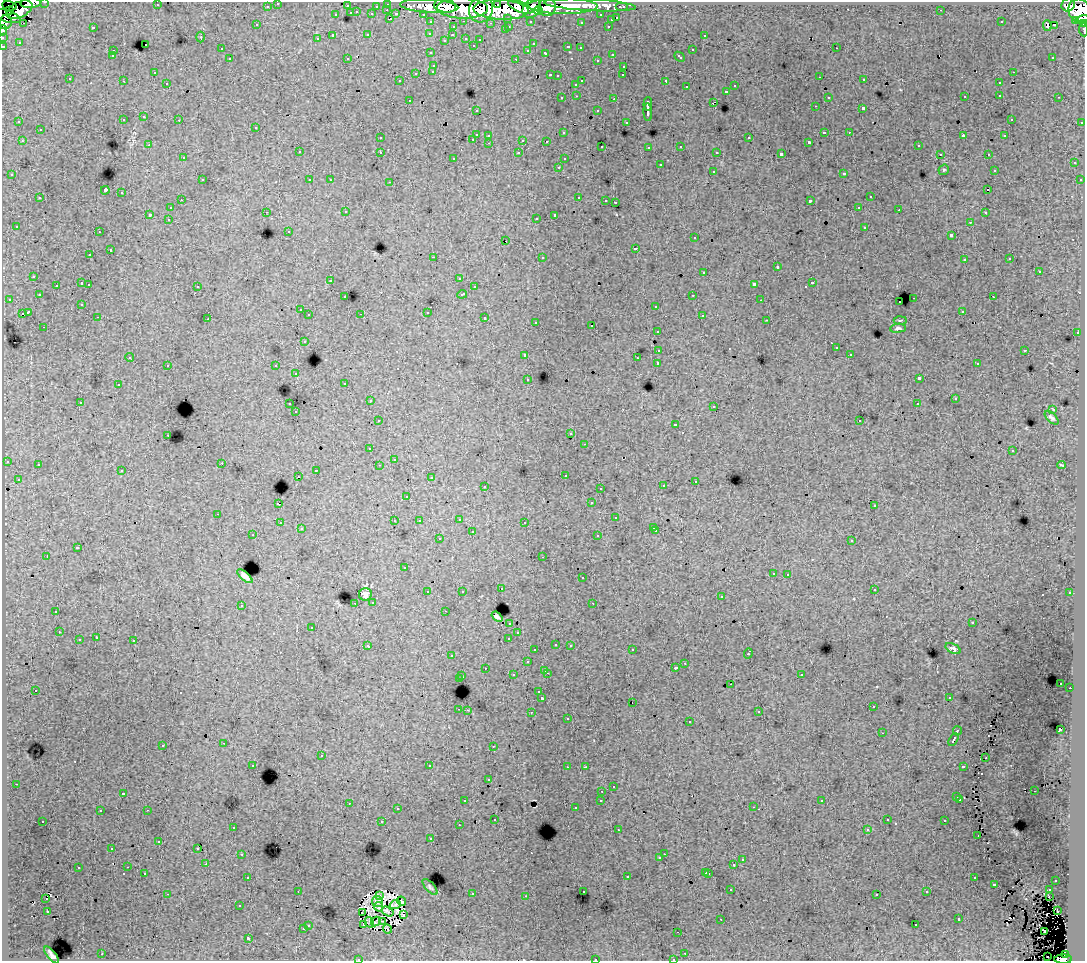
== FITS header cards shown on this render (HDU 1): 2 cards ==
NAXIS1  =                 1083
NAXIS2  =                  959

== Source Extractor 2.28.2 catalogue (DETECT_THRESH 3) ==
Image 1083 x 959 px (HDU 1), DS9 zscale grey, 1 PNG px = 1 image px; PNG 1087 x 963 px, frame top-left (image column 1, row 959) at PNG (2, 2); each listed source drawn as its Kron ellipse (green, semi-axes under 4 px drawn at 4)
Background 166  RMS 1.2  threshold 3.67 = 3 sigma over >= 5 px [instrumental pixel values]
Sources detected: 524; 8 with non-positive FLUX_AUTO (blend fragments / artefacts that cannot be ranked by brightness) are neither listed nor drawn; of the other 516, the 500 brightest by FLUX_AUTO listed and drawn (16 fainter detections omitted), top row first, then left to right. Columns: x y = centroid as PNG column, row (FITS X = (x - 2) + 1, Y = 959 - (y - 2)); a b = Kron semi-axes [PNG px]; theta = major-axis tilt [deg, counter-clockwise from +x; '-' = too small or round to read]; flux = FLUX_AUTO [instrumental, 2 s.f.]
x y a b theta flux
45 2 3 2 - 4200
31 3 10 5 4 47000
278 3 3 3 - 3200
388 4 3 3 - 6000
498 4 4 3 - 53000
157 5 3 2 - 120
590 5 46 6 -3 140000
1068 5 7 6 - 100000
9 6 7 4 -12 10000
267 6 3 3 - 2000
347 6 3 3 - 1300
376 6 3 2 - 1600
429 6 29 7 -3 200000
445 6 11 7 -9 210000
563 6 35 8 -1 330000
520 7 13 5 -22 190000
547 7 9 8 - 220000
622 7 6 3 0 4300
462 8 25 10 -2 410000
532 8 10 8 54 210000
481 9 13 11 67 230000
10 10 4 3 - 12000
19 10 14 7 26 150000
387 10 3 2 - 320
501 10 27 10 -3 570000
941 10 3 2 - 130
538 11 4 4 - 88000
1079 11 12 10 -65 350000
357 12 3 3 - 490
351 13 3 3 - 1200
372 14 3 3 - 1700
396 14 4 3 - 1300
423 14 3 2 - 2600
336 15 3 3 - 610
601 15 3 3 - 2400
7 16 14 6 -17 66000
508 18 3 3 - 1400
617 18 3 3 - 850
390 19 3 2 - 670
1082 19 6 4 17 34000
611 20 3 3 - 520
1076 20 3 3 - 8600
464 21 3 2 - 510
530 21 3 3 - 1700
5 22 7 6 - 140000
431 22 3 3 - 2700
581 22 3 3 - 260
1001 22 3 2 - 63
24 23 2 2 - 57
490 23 3 2 - 120
1084 23 4 3 - 13000
257 25 3 3 - 240
1047 25 5 3 - 270
1054 25 3 2 - 110
509 26 3 2 - 550
608 26 3 2 - 610
93 27 3 3 - 940
453 27 3 3 - 420
3 30 5 4 - 26000
505 30 3 3 - 250
1083 30 6 2 -84 7100
430 33 3 3 - 390
368 35 3 3 - 820
452 35 3 2 - 240
704 35 3 3 - 400
333 36 3 3 - 2100
2 37 4 2 - 4500
201 37 5 3 - 85
466 38 3 3 - 590
317 39 3 3 - 350
444 40 3 2 - 74
480 40 3 3 - 170
19 42 3 2 - 110
146 44 3 3 - 380
533 44 3 2 - 110
473 45 3 2 - 130
3 46 3 3 - 6000
568 47 3 3 - 680
580 48 3 2 - 240
836 48 3 2 - 250
221 49 3 3 - 330
528 50 3 3 - 270
692 50 3 3 - 640
113 51 3 2 - 370
431 53 3 3 - 340
546 53 4 3 - 620
612 54 3 3 - 410
112 56 3 3 - 260
680 57 6 3 -43 600
1053 57 3 2 - 210
347 58 3 2 - 57
230 59 3 3 - 420
516 59 3 2 - 810
597 60 3 3 - 360
434 65 3 3 - 480
624 66 3 3 - 500
433 71 3 3 - 520
1013 72 3 2 - 350
154 73 3 2 - 150
416 73 3 3 - 800
550 75 3 2 - 620
623 75 3 2 - 140
557 76 3 3 - 230
820 77 2 2 - 160
70 79 3 3 - 350
864 80 3 3 - 340
123 81 3 2 - 140
400 81 3 3 - 200
582 81 3 2 - 880
666 81 4 3 - 1600
167 83 3 2 - 270
999 83 3 3 - 370
576 84 3 3 - 440
735 86 3 3 - 360
686 87 3 3 - 420
727 91 3 3 - 540
1000 95 3 2 - 460
577 96 3 2 - 280
965 96 2 2 - 57
828 97 3 3 - 330
1059 97 3 2 - 310
562 98 3 3 - 400
614 99 3 2 - 750
409 100 3 2 - 290
713 103 4 2 - 680
648 104 7 3 88 3700
815 106 3 2 - 190
863 108 3 3 - 1700
476 110 3 3 - 230
598 111 3 3 - 490
648 112 9 3 -86 3600
144 117 3 3 - 520
1011 119 3 3 - 270
123 120 3 3 - 550
179 120 3 2 - 320
19 122 3 3 - 190
626 122 3 3 - 230
1082 122 3 3 - 890
256 127 3 3 - 520
40 130 3 3 - 580
824 132 4 3 - 1300
849 132 3 2 - 270
563 133 3 3 - 260
476 134 3 3 - 1100
489 135 3 3 - 430
963 136 4 2 - 810
1005 136 3 3 - 280
380 138 3 3 - 270
749 138 3 3 - 640
473 139 3 2 - 400
523 140 3 3 - 1100
22 141 3 2 - 450
546 141 3 3 - 150
809 142 3 3 - 140
489 143 3 2 - 320
149 145 3 3 - 190
918 145 3 3 - 370
602 146 3 2 - 150
681 146 3 3 - 390
649 147 3 3 - 330
299 152 3 3 - 470
380 152 3 3 - 560
717 152 3 2 - 150
519 153 3 3 - 340
781 154 4 3 - 3000
940 154 3 3 - 190
988 154 3 2 - 320
183 158 3 3 - 280
454 158 3 3 - 220
564 159 3 3 - 220
1074 163 3 3 - 480
660 165 3 3 - 770
559 167 3 2 - 380
944 170 5 5 - 110
994 170 3 3 - 220
713 171 3 3 - 520
844 173 3 3 - 620
12 175 3 3 - 390
202 180 3 2 - 460
310 180 3 3 - 270
330 180 3 2 - 160
1080 180 3 3 - 400
390 182 3 2 - 560
105 190 4 4 - 4300
988 190 3 3 - 290
122 193 3 3 - 660
579 197 3 2 - 700
870 197 3 3 - 560
40 198 3 3 - 540
181 200 3 2 - 250
606 200 3 2 - 270
810 201 4 3 - 1800
615 202 3 3 - 1100
859 207 3 2 - 300
171 208 3 3 - 290
899 210 3 2 - 250
266 212 3 2 - 250
346 212 3 2 - 320
985 213 3 3 - 310
150 214 3 3 - 1800
555 215 4 3 - 2400
536 218 3 2 - 160
168 219 3 2 - 400
970 222 3 3 - 280
16 226 3 3 - 200
865 227 3 3 - 640
289 231 3 3 - 150
99 232 3 2 - 310
951 235 4 3 - 1700
695 238 3 3 - 320
506 241 3 2 - 160
635 248 3 3 - 960
110 250 3 3 - 760
90 255 3 3 - 270
433 257 3 2 - 1100
542 257 3 3 - 370
1010 259 3 3 - 150
964 260 3 3 - 300
777 267 3 3 - 1100
1039 271 3 3 - 820
704 272 3 3 - 690
34 276 3 3 - 290
459 278 3 3 - 250
330 280 3 2 - 120
82 283 3 3 - 1300
812 283 3 3 - 950
89 284 3 2 - 400
754 284 4 3 - 2200
56 285 3 2 - 320
197 286 3 3 - 490
474 287 3 3 - 410
462 294 5 3 - 730
39 295 3 3 - 280
693 295 3 2 - 430
345 297 3 3 - 300
993 297 2 2 - 310
914 298 3 2 - 610
9 299 3 2 - 320
761 300 3 2 - 78
900 302 3 2 - 190
82 304 3 3 - 280
656 306 3 3 - 510
300 310 3 3 - 350
962 311 3 3 - 350
28 312 4 3 - 2000
427 312 3 3 - 1000
22 313 3 2 - 290
361 314 3 2 - 76
309 315 3 3 - 430
702 315 3 2 - 290
98 317 3 2 - 280
485 318 3 3 - 920
208 319 3 2 - 130
767 320 3 2 - 110
900 320 6 3 1 87
536 322 3 3 - 340
592 326 3 2 - 92
44 327 3 2 - 280
898 328 8 4 6 220
657 331 3 3 - 310
1077 333 3 3 - 360
304 341 3 3 - 570
836 348 3 3 - 390
659 350 4 3 - 1200
1025 350 3 3 - 680
850 354 3 2 - 240
525 355 3 3 - 630
130 357 4 2 - 150
637 358 3 2 - 110
658 363 3 3 - 3800
977 364 3 3 - 290
168 365 3 3 - 490
276 366 3 3 - 520
296 374 3 2 - 350
919 378 4 3 - 3400
528 379 3 3 - 290
345 383 3 3 - 190
118 385 3 2 - 390
955 399 3 3 - 180
370 401 3 3 - 300
80 402 3 3 - 360
290 404 3 2 - 570
917 404 3 3 - 390
714 406 3 3 - 430
1053 409 4 2 - 60
296 412 3 2 - 190
1052 418 8 4 -43 220
378 421 3 3 - 280
860 421 3 2 - 88
675 424 3 3 - 680
571 434 3 3 - 300
168 435 3 2 - 280
585 444 3 2 - 250
370 449 3 2 - 270
1012 451 3 3 - 150
394 459 2 2 - 69
7 461 3 3 - 380
222 463 2 2 - 310
38 464 3 3 - 430
379 465 3 2 - 110
1062 465 4 2 - 67
316 470 3 2 - 510
122 471 3 3 - 340
565 475 3 3 - 360
298 476 2 2 - 150
431 477 3 3 - 190
18 479 3 3 - 270
695 481 3 2 - 420
485 486 3 2 - 430
663 486 3 3 - 380
600 488 3 2 - 340
407 496 3 3 - 190
591 503 3 3 - 240
278 504 3 3 - 1600
874 506 3 3 - 260
218 514 3 2 - 350
616 518 3 3 - 450
459 519 3 3 - 500
394 521 3 2 - 82
419 521 3 2 - 160
525 522 3 2 - 270
280 523 3 2 - 290
654 527 3 3 - 200
301 529 3 3 - 220
656 531 3 2 - 400
472 532 3 3 - 660
253 535 3 2 - 230
598 536 3 3 - 540
439 539 3 3 - 420
852 541 3 3 - 420
77 548 4 3 - 1200
47 556 3 2 - 960
543 557 3 2 - 210
404 568 3 3 - 240
773 573 3 3 - 270
788 574 3 2 - 470
245 576 9 4 -41 320
582 578 3 3 - 500
501 589 3 2 - 120
874 589 3 3 - 390
462 591 3 3 - 230
428 592 3 3 - 660
1070 593 3 3 - 300
365 594 6 6 - 320
721 597 3 3 - 280
373 602 3 3 - 380
355 603 3 2 - 450
593 603 3 2 - 76
241 605 3 3 - 550
56 611 3 3 - 480
445 611 3 2 - 180
497 617 6 3 -39 200
510 623 3 3 - 470
972 623 3 3 - 330
312 627 3 3 - 410
59 632 3 2 - 270
518 633 3 3 - 290
96 638 3 3 - 510
509 638 4 3 - 900
79 640 3 3 - 910
134 641 3 3 - 880
556 644 3 3 - 420
570 645 3 3 - 350
368 646 4 3 - 450
953 649 8 4 -26 230
535 650 3 3 - 210
632 650 3 2 - 370
748 653 5 3 - 960
452 656 3 2 - 230
527 662 3 3 - 440
685 663 3 2 - 360
485 668 3 2 - 260
676 668 3 3 - 300
545 670 3 2 - 460
547 673 3 2 - 630
801 674 3 3 - 380
513 675 3 3 - 500
462 676 3 2 - 430
459 679 3 3 - 1600
1061 683 2 2 - 84
731 684 3 2 - 140
1070 688 2 2 - 270
36 690 2 2 - 68
539 692 3 3 - 210
542 698 3 3 - 2800
949 698 3 2 - 240
632 702 2 2 - 170
873 707 3 2 - 250
459 709 3 2 - 590
467 710 3 2 - 400
531 712 3 2 - 450
759 712 3 3 - 63
568 719 3 3 - 250
690 722 3 3 - 500
1060 730 4 3 - 2400
957 731 5 3 - 1400
882 733 2 2 - 60
953 740 7 3 59 1500
224 743 3 2 - 400
163 745 3 3 - 450
493 746 2 2 - 58
321 756 3 3 - 730
986 758 2 2 - 63
253 765 3 3 - 210
429 766 4 3 - 3500
963 766 4 3 - 960
567 767 3 2 - 150
586 767 4 2 - 74
489 780 3 3 - 190
16 784 3 2 - 280
613 787 3 3 - 190
602 791 3 2 - 310
1034 791 3 2 - 130
123 793 3 3 - 240
957 797 3 3 - 340
960 799 3 3 - 270
601 800 3 3 - 540
465 801 3 3 - 360
822 801 3 3 - 200
349 803 3 2 - 430
753 807 3 2 - 340
575 808 3 3 - 250
397 809 3 3 - 280
147 810 3 2 - 720
100 811 3 3 - 350
495 819 3 3 - 240
887 820 3 3 - 200
43 821 3 2 - 300
945 821 3 3 - 460
382 822 3 3 - 1200
459 825 3 2 - 110
233 827 3 3 - 380
867 829 3 3 - 240
618 830 3 2 - 240
978 835 3 2 - 100
431 839 3 3 - 290
159 842 3 3 - 310
198 848 3 2 - 180
112 849 3 2 - 130
242 854 3 2 - 440
664 854 2 2 - 330
660 858 3 3 - 250
742 860 3 3 - 480
206 864 2 2 - 210
734 864 3 3 - 1500
128 867 3 2 - 450
78 868 3 3 - 770
706 872 3 3 - 570
144 873 3 2 - 200
709 873 3 3 - 700
627 876 3 3 - 660
248 877 3 2 - 390
974 878 3 3 - 390
1055 880 3 3 - 460
994 884 3 3 - 980
430 887 10 4 -49 170
731 890 3 2 - 230
1049 890 3 2 - 530
298 891 3 2 - 86
583 891 3 3 - 220
927 892 3 3 - 390
167 894 3 2 - 1100
472 894 3 3 - 600
877 894 3 3 - 270
379 895 3 3 - 180
526 896 3 2 - 170
1049 897 2 2 - 75
46 899 3 2 - 150
401 901 5 3 - 240
377 902 6 5 - 280
395 905 6 4 19 200
239 906 3 3 - 86
379 907 5 4 - 130
1057 910 3 2 - 110
47 911 3 2 - 67
388 911 6 3 -34 160
362 913 2 2 - 77
403 915 4 2 - 96
721 919 3 2 - 88
959 919 3 3 - 690
382 921 3 2 - 100
369 922 6 2 -62 87
376 922 5 2 - 140
308 925 3 3 - 470
364 925 3 2 - 210
916 925 3 3 - 390
303 929 3 3 - 560
387 929 5 2 - 130
1045 931 2 2 - 180
678 932 2 2 - 120
248 938 3 3 - 2200
685 953 3 2 - 250
102 954 3 2 - 560
52 955 10 4 -51 310
1065 955 4 3 - 61000
1048 957 3 2 - 430
358 959 3 3 - 170
595 959 3 3 - 640
673 959 3 2 - 200
1063 959 9 4 0 100000
At the frame edge (FLAGS 8, measured only in part): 15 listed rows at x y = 45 2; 31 3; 278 3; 1079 11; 1082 19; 5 22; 1084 23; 3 30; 1083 30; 2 37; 3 46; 358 959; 595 959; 673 959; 1063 959
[16 fainter detections neither listed nor drawn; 8 non-positive-flux detections neither listed nor drawn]